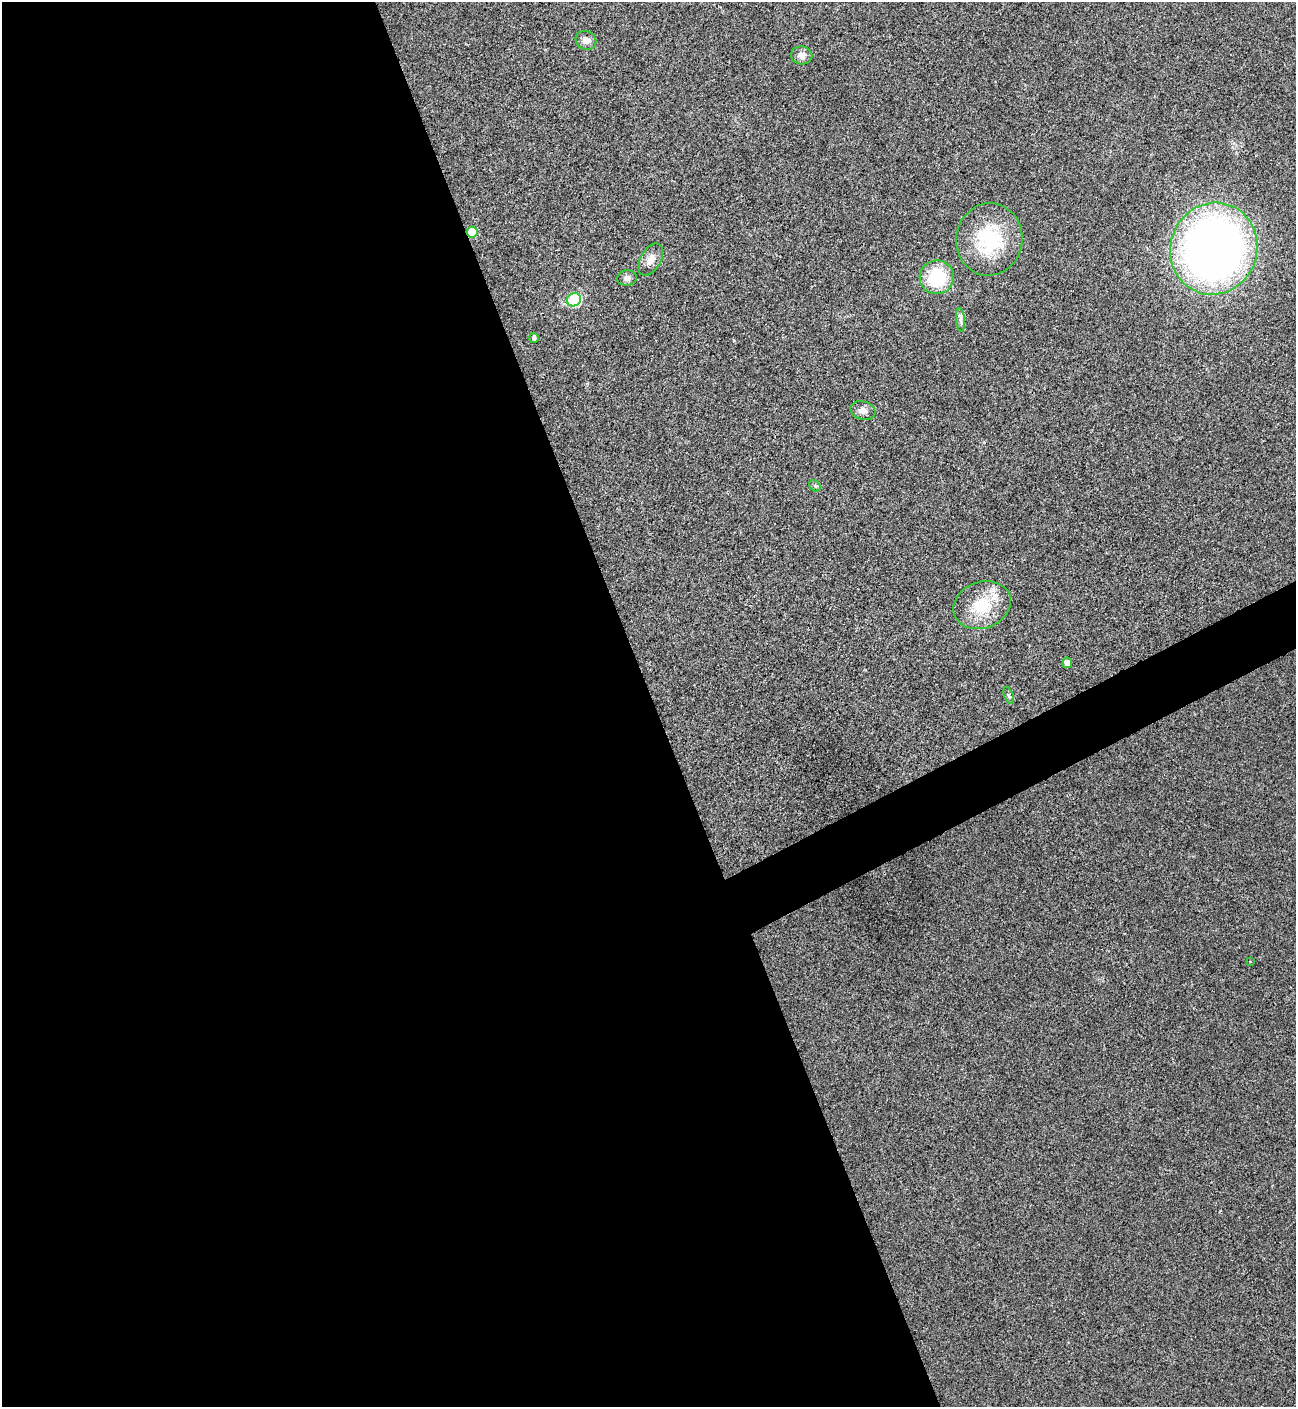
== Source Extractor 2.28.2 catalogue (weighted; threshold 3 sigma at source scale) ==
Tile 9 of 4 x 4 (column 1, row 3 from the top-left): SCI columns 294-1587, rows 1411-2815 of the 5625 x 5635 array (HDU 1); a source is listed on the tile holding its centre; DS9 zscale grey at full resolution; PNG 1298 x 1409 px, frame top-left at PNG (2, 2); each listed source drawn as its Kron ellipse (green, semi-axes under 4 px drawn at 4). Shown black and unused: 53% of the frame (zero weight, under 3 of 4 exposures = <1% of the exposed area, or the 3 px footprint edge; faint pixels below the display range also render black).
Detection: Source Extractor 2.28.2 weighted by HDU 2 'WHT'; one run over the whole footprint, this tile lists its part. Background 0.0197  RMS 0.0056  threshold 0.025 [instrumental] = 3 sigma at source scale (4.5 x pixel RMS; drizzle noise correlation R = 1.50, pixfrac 1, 0.05/0.05 arcsec/px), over >= 5 px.
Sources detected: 18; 1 inside a brighter listed object's ellipse — not listed separately; the other 17 listed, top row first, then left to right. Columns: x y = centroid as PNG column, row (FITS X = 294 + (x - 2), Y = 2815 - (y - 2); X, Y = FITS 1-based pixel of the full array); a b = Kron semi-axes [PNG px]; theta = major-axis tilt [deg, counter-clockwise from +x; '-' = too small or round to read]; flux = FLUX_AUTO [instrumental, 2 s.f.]
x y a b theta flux
586 40 10 9 - 3.3
801 55 11 9 -10 3.5
472 232 5 5 - 14
989 239 36 33 80 39
1214 249 46 43 71 410
651 259 17 10 61 4.7
937 277 17 17 - 28
627 278 10 7 5 2.2
574 300 7 6 - 45
961 320 11 4 -85 1.8
534 338 5 5 - 1.5
863 410 13 9 -18 3.2
815 486 6 5 - 1
982 605 29 23 21 23
1067 663 5 5 - 2.9
1009 696 9 4 -68 1.2
1250 961 3 2 - 0.4
Overlapping masked pixels (flux is a lower limit): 1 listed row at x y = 472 232